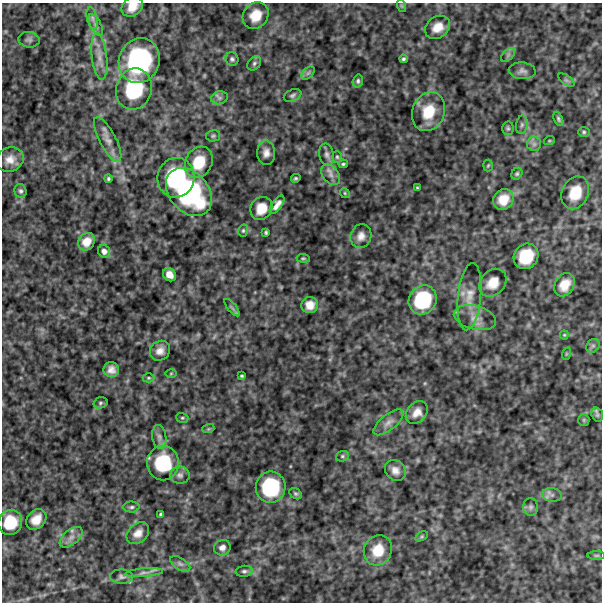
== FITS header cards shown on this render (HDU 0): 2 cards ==
NAXIS1  =                  600
NAXIS2  =                  600

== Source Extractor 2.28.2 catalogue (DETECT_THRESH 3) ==
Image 600 x 600 px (HDU 0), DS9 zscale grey, 1 PNG px = 1 image px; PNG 604 x 604 px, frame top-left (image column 1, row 600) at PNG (2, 3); each listed source drawn as its Kron ellipse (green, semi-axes under 4 px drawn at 4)
Background 545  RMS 120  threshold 370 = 3 sigma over >= 5 px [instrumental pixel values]
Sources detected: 102; all 102 listed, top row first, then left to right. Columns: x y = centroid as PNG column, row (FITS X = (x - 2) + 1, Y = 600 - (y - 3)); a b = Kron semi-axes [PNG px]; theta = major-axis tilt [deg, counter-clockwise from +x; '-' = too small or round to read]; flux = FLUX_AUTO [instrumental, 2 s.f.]
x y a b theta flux
402 6 6 4 -71 9.1e+03
132 7 11 9 35 9.3e+04
256 15 14 12 53 1.4e+05
92 18 11 5 -76 2.8e+04
96 25 12 5 -63 3.5e+04
438 27 13 10 36 1.0e+05
29 40 11 7 -6 3.0e+04
508 55 8 5 46 2.0e+04
99 56 23 7 -83 9.5e+04
232 59 7 6 - 2.0e+04
404 59 4 3 - 1.5e+04
139 61 23 20 69 9.7e+05
254 63 8 6 47 1.9e+04
522 71 13 8 -4 3.9e+04
308 73 8 4 44 1.9e+04
566 80 9 4 -35 1.9e+04
358 81 6 5 - 1.7e+04
134 89 21 18 71 5.1e+05
292 95 9 5 22 2.1e+04
219 98 8 6 16 2.8e+04
428 112 20 16 69 2.4e+05
558 119 7 4 -67 1.6e+04
522 125 9 6 80 2.3e+04
508 128 6 5 - 1.6e+04
584 132 6 5 - 1.4e+04
213 136 7 5 12 1.6e+04
108 139 25 8 -63 8.1e+04
549 141 5 3 - 8.0e+03
534 144 7 7 - 2.8e+04
266 153 12 9 -89 5.5e+04
327 155 11 7 -77 3.3e+04
337 157 6 5 - 1.3e+04
10 159 14 12 20 8.6e+04
199 162 16 13 61 2.1e+05
343 164 5 3 - 1.2e+04
488 165 6 5 - 1.1e+04
517 174 6 5 - 1.4e+04
331 175 11 7 -53 4.8e+04
176 178 20 18 78 6.7e+05
296 178 5 4 - 1.3e+04
108 179 4 4 - 1.4e+04
417 188 3 2 - 9.0e+03
20 191 7 6 - 2.1e+04
189 192 27 19 -49 1.1e+06
345 193 5 4 - 9.9e+03
575 193 17 13 67 2.1e+05
503 200 11 9 49 1.3e+05
277 205 10 5 55 5.2e+04
261 208 12 10 57 1.3e+05
243 231 6 5 - 1.4e+04
266 232 4 3 - 1.2e+04
361 236 12 10 71 6.1e+04
86 242 9 7 51 8.4e+04
104 251 6 6 - 3.4e+04
526 256 13 11 53 2.8e+05
303 258 7 3 -6 1.1e+04
169 275 7 6 - 6.5e+04
493 283 15 12 48 1.2e+05
565 285 12 9 60 1.1e+05
469 297 34 11 84 1.4e+05
423 300 15 13 55 4.4e+05
310 305 8 8 - 7.5e+04
232 308 11 3 -50 1.7e+04
475 318 21 12 -14 1.0e+05
564 335 4 4 - 9.0e+03
593 346 7 6 - 2.2e+04
160 351 11 9 42 6.0e+04
566 354 6 4 71 8.6e+03
111 370 7 7 - 5.4e+04
171 373 5 3 - 8.3e+03
242 376 4 3 - 1.0e+04
148 378 6 4 0 1.1e+04
100 403 7 5 16 1.6e+04
417 412 13 9 48 7.3e+04
597 415 7 5 -71 1.7e+04
182 418 6 4 -19 1.3e+04
584 420 6 5 - 1.4e+04
388 422 18 7 39 5.7e+04
208 429 6 4 17 9.9e+03
159 437 12 7 -82 3.9e+04
342 456 6 5 - 1.5e+04
163 463 17 16 - 4.2e+05
395 470 11 9 -48 5.9e+04
180 475 9 8 - 3.4e+04
271 487 16 15 - 5.0e+05
295 494 7 5 -38 1.4e+04
552 495 10 6 -8 3.4e+04
131 507 8 5 2 2.1e+04
531 507 9 7 89 2.6e+04
161 514 3 3 - 1.3e+04
36 519 11 8 47 1.0e+05
10 522 13 12 - 2.4e+05
138 533 12 9 43 6.8e+04
422 536 7 4 31 1.0e+04
71 537 13 7 39 5.5e+04
222 548 8 7 - 4.3e+04
378 550 15 14 - 1.7e+05
596 555 9 4 0 1.5e+04
180 564 11 6 -32 3.0e+04
244 571 8 5 7 2.0e+04
144 573 19 4 4 4.1e+04
121 577 11 7 -2 3.0e+04
At the frame edge (FLAGS 8, measured only in part): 1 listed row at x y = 132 7